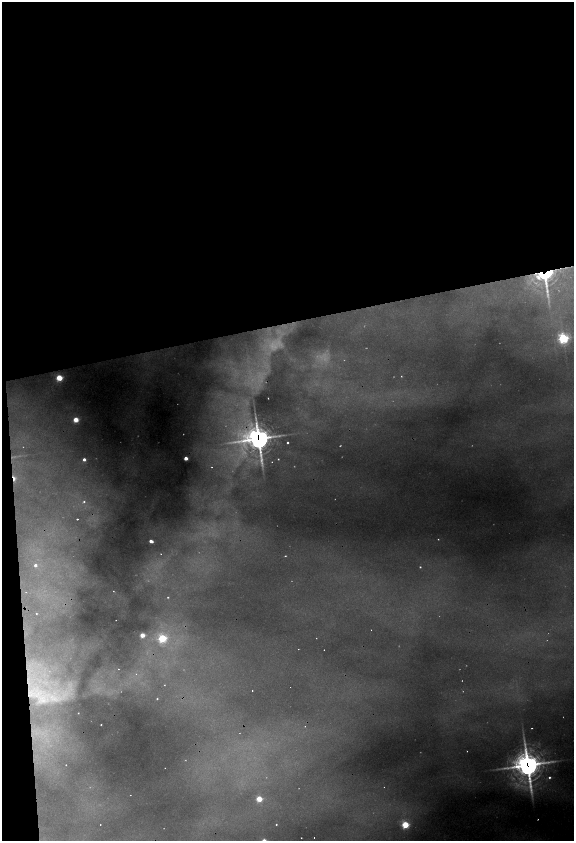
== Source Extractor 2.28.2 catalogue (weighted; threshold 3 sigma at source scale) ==
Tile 1 of 4 x 4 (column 1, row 1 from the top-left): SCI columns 327-1469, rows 5036-6713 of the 5116 x 6714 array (HDU 1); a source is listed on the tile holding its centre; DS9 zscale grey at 2 x 2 block average (1 PNG px = mean of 2 x 2 image px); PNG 576 x 843 px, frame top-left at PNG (2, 2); no overlay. Shown black and unused: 41% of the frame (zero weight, under 2 of 4 exposures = <1% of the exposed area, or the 3 px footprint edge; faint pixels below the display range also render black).
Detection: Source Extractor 2.28.2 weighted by HDU 2 'WHT'; one run over the whole footprint, this tile lists its part. Background 0.485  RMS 0.025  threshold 0.112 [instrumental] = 3 sigma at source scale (4.5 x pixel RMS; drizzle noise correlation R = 1.50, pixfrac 1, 0.05/0.05 arcsec/px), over >= 5 px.
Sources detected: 70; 12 too faint to see at this stretch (2 x 2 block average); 8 cosmic-ray / hot-pixel residue — not listed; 4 inside a brighter listed object's ellipse — not listed separately; the other 46 listed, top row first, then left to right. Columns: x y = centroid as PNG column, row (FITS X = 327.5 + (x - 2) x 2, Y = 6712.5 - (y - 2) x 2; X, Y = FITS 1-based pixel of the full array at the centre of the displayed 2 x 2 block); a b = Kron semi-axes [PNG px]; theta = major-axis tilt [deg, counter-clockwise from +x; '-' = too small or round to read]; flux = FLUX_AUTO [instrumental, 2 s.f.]
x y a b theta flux
541 274 53 12 -71 440
563 338 4 4 - 1000
401 376 2 2 - 3.1
59 378 3 3 - 360
268 398 2 2 - 2.6
76 420 3 3 - 200
258 439 11 10 - 4000
287 442 2 2 - 11
186 458 2 2 - 79
84 459 2 2 - 34
278 459 2 2 - 4
272 462 2 2 - 2.2
212 467 2 2 - 3
13 478 5 2 - 47
84 502 3 3 - 6.4
77 519 2 2 - 13
151 541 3 2 - 51
161 554 2 2 - 2.5
285 556 2 2 - 4.3
35 565 3 3 - 28
420 567 2 2 - 5.7
113 591 2 2 - 2.4
26 592 2 2 - 2.9
168 597 2 2 - 4.8
36 614 2 2 - 4.3
116 620 2 2 - 2.3
142 635 3 2 - 170
162 638 3 3 - 610
136 674 2 2 - 2.4
164 685 2 2 - 2
290 687 2 2 - 3.7
252 690 2 2 - 3.5
53 698 30 9 -29 180
157 699 2 2 - 4.4
101 725 2 2 - 3.4
305 726 2 2 - 2.7
532 728 2 2 - 4.1
66 765 2 2 - 3.5
528 765 10 9 - 5400
165 768 2 2 - 2.9
549 777 4 3 - 11
259 799 3 3 - 270
276 824 2 2 - 5
100 825 2 2 - 3.1
405 825 3 3 - 490
301 838 2 2 - 5.7
Overlapping masked pixels (flux is a lower limit): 4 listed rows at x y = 541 274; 258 439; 13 478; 528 765
Diffuse or blended objects may show on this block-average render without a row.